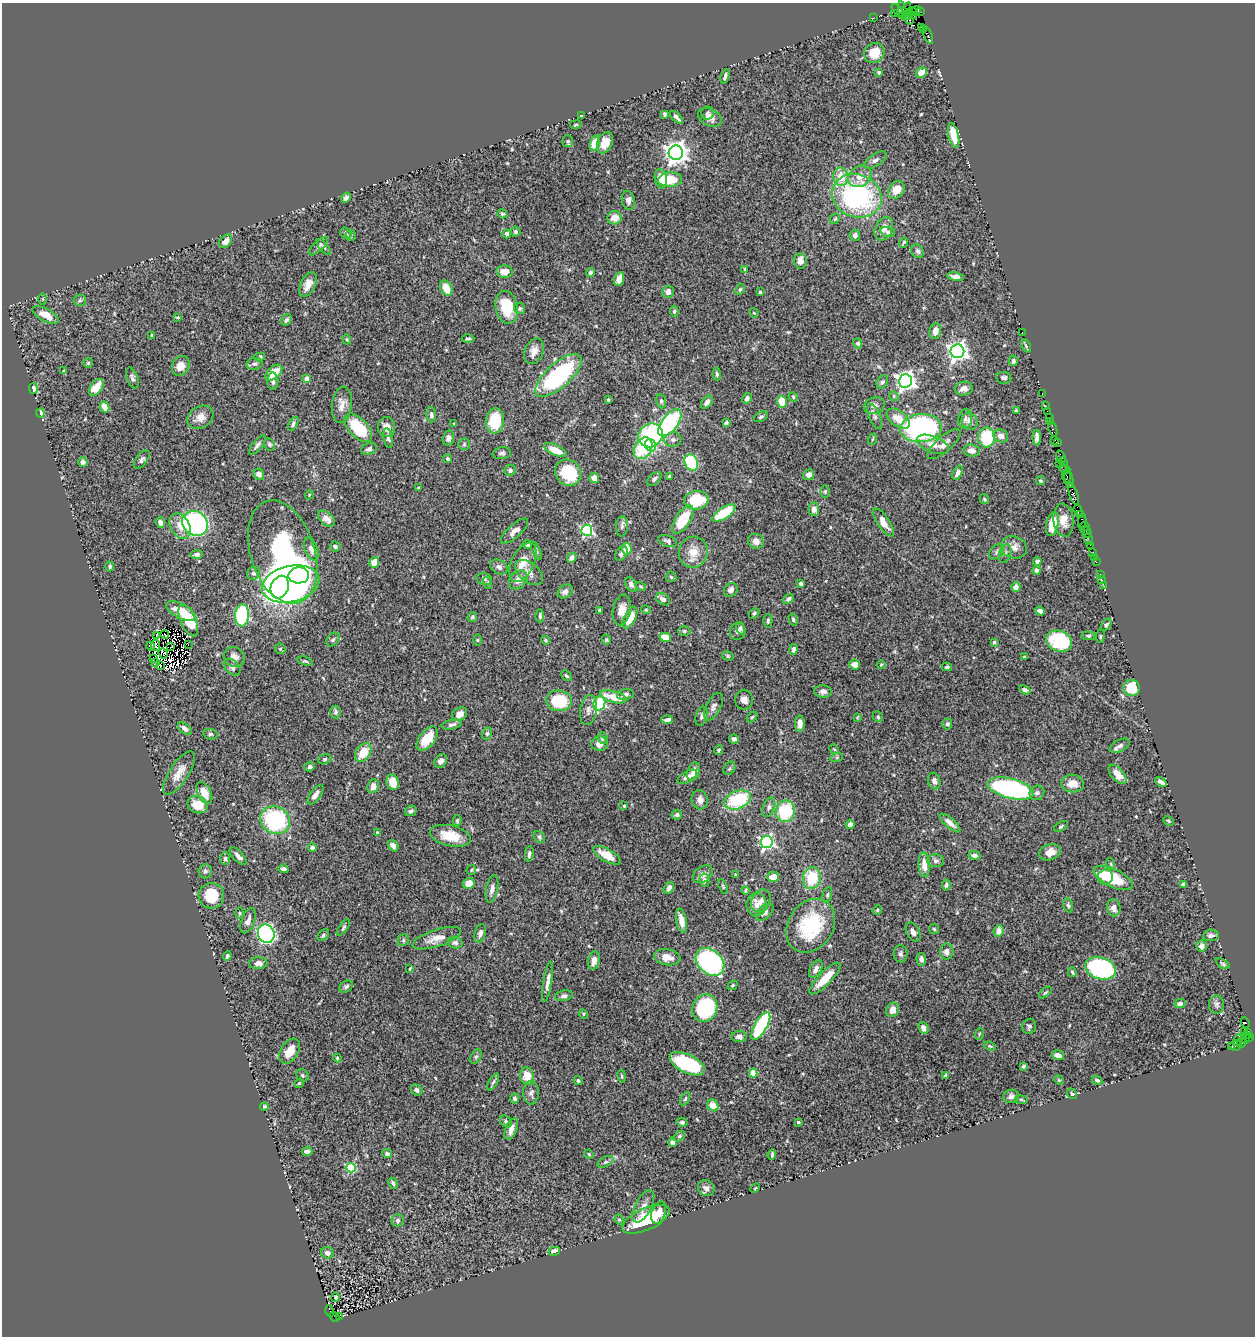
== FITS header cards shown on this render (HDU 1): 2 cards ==
NAXIS1  =                 1253
NAXIS2  =                 1334

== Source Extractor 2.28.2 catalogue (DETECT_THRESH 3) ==
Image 1253 x 1334 px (HDU 1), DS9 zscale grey, 1 PNG px = 1 image px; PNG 1257 x 1338 px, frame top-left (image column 1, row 1334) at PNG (2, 3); each listed source drawn as its Kron ellipse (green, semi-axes under 4 px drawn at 4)
Background 1.3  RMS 0.045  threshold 0.134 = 3 sigma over >= 5 px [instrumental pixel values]
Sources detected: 539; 5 with non-positive FLUX_AUTO (blend fragments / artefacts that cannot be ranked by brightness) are neither listed nor drawn; of the other 534, the 500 brightest by FLUX_AUTO listed and drawn (34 fainter detections omitted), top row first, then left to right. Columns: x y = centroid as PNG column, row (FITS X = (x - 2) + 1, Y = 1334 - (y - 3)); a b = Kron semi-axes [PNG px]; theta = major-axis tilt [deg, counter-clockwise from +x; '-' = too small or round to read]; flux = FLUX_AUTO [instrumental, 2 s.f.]
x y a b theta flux
906 10 8 3 73 82
916 10 4 3 - 71
898 11 8 4 -50 210
902 11 9 3 -77 300
912 11 4 3 - 34
921 12 3 2 - 18
894 13 3 3 - 81
908 15 6 2 53 160
913 15 3 3 - 130
873 18 2 2 - 24
909 19 5 3 - 230
921 27 3 2 - 90
924 29 3 2 - 72
928 35 9 3 -69 120
874 53 10 9 - 57
879 72 4 3 - 7.2
921 72 6 4 25 27
725 76 7 3 72 7.3
707 113 6 6 - 6.7
665 114 4 3 - 5.7
581 116 4 3 - 3.6
676 117 8 3 -44 8.1
710 117 12 8 -27 20
576 125 6 3 10 3.1
954 135 12 5 -77 63
568 141 6 5 - 5.5
595 143 8 5 74 47
605 143 11 7 68 36
676 153 7 7 - 2500
875 160 13 6 34 11
860 176 12 10 35 30
841 177 9 7 -86 45
661 179 10 6 -81 40
670 180 12 7 3 77
896 190 9 7 51 40
857 196 25 21 -21 500
346 198 5 4 - 8.8
628 200 9 6 -80 11
502 214 5 4 - 3.9
614 218 7 6 - 29
835 219 6 4 45 4.1
884 229 12 8 64 24
515 232 5 5 - 7.6
888 232 7 4 -17 6.9
346 233 6 5 - 5
507 234 4 4 - 8.9
855 235 6 5 - 11
351 236 5 4 - 4.7
226 241 7 5 47 22
904 242 5 2 - 5.2
319 246 12 5 44 8.3
324 247 10 3 -50 5.8
918 251 7 6 - 7.4
800 261 8 6 -87 20
745 269 4 3 - 3
505 272 8 6 -3 30
590 273 4 4 - 7.7
956 277 8 4 -11 12
619 279 7 5 74 22
308 285 13 7 63 29
446 288 8 5 -60 45
740 289 6 4 62 4.1
668 292 6 6 - 17
760 292 3 3 - 4.2
43 299 5 3 - 3.2
80 300 6 5 - 6
507 307 16 11 -78 100
520 309 6 5 - 6.4
674 311 5 4 - 5.1
754 313 5 3 - 2.9
46 315 14 6 -28 36
178 317 4 3 - 3.2
286 320 6 4 57 7.8
935 331 8 6 80 17
1022 332 3 2 - 20
152 335 3 3 - 3.9
347 339 5 4 - 3.5
468 339 6 3 1 4.6
858 343 5 4 - 6.2
1026 346 7 3 -65 5.2
534 351 13 9 68 24
957 351 7 7 - 1600
260 357 5 4 - 4.7
1013 361 5 4 - 7.7
88 363 5 5 - 4.6
254 364 8 6 10 7.8
181 366 10 8 62 33
64 371 3 3 - 4.2
274 373 10 5 41 75
717 374 6 4 -88 6.7
558 375 29 12 42 350
132 378 11 5 -69 9.7
1004 378 7 6 - 8.3
307 379 4 4 - 32
273 381 8 5 89 9
905 381 6 6 - 1500
882 382 7 5 57 7.4
96 387 9 6 55 50
33 389 5 4 - 21
964 389 9 7 9 17
1042 393 2 2 - 37
894 396 5 4 - 4.3
793 397 5 4 - 3.6
747 398 5 4 - 9.6
608 400 3 3 - 4.1
661 401 7 5 -81 6.2
707 402 7 4 48 14
782 402 6 5 - 69
342 405 18 10 84 28
874 405 10 8 21 15
1045 405 2 2 - 43
105 407 5 4 - 28
1016 411 4 3 - 5.9
1047 411 2 2 - 34
40 413 4 3 - 23
431 415 7 5 -85 7.1
875 416 13 5 -68 11
200 417 14 10 31 27
761 417 7 4 28 5.9
1049 417 2 2 - 70
898 419 13 7 -37 42
965 419 10 7 78 9.7
495 421 12 9 83 100
970 421 9 7 -54 18
1051 421 3 2 - 110
670 423 16 8 52 330
726 423 4 3 - 6.7
293 424 8 4 62 6.5
454 424 3 3 - 3.8
386 427 10 9 - 22
358 428 17 9 -47 130
921 428 21 14 4 760
1053 429 8 3 -70 120
650 435 13 11 35 280
1001 436 7 6 - 20
388 438 9 4 -79 7.7
448 438 7 5 75 9.4
987 438 10 8 86 140
1037 438 8 4 -88 15
673 439 8 7 - 11
873 439 6 3 69 3.5
1054 440 3 3 - 80
1057 443 3 2 - 86
269 444 6 5 - 5.9
464 444 6 5 - 5
933 444 17 8 -21 26
944 444 21 7 41 22
258 445 12 4 51 8.9
650 445 6 5 - 77
643 448 11 8 60 130
369 449 8 5 21 9.5
555 450 12 5 -25 44
971 451 8 6 -7 19
502 453 9 6 6 8.1
1061 457 6 3 -67 71
448 459 5 4 - 5.1
142 460 11 5 53 9.6
83 462 5 4 - 11
691 462 8 6 -67 190
1063 462 5 3 - 40
1059 464 3 2 - 48
1065 469 6 4 -26 220
510 470 6 5 - 8.2
568 473 14 12 -48 120
958 473 7 4 62 15
259 474 6 5 - 16
809 475 5 5 - 12
669 476 3 3 - 4.1
1067 476 7 3 90 240
594 478 5 5 - 25
654 479 8 5 44 8.1
1069 479 9 3 -79 350
1040 481 4 4 - 4
419 488 4 3 - 2.9
825 491 6 5 - 4.5
1073 494 12 4 -69 410
309 495 5 3 - 3
984 499 5 4 - 3.4
696 500 12 9 9 130
814 509 6 5 - 16
1078 511 6 3 -72 220
724 513 13 5 34 110
1080 514 4 3 - 90
326 519 10 6 -42 23
683 520 16 7 57 120
1063 520 16 10 -83 33
1082 521 7 4 88 250
160 522 5 4 - 14
883 522 16 6 -56 27
195 523 13 12 - 480
1052 524 12 6 77 51
180 526 13 9 -62 34
622 527 10 6 88 8.7
1085 527 5 3 - 140
587 530 5 5 - 410
1086 530 5 3 - 110
514 531 17 6 41 19
1087 534 2 2 - 73
1088 539 6 2 -72 67
668 541 10 5 -20 12
756 541 8 7 - 20
527 544 5 4 - 10
1090 545 2 2 - 12
335 546 5 5 - 5.8
1014 547 13 11 -21 23
311 549 12 6 -68 15
627 549 6 5 - 58
536 551 9 4 -66 5
282 552 53 32 -72 780
693 552 15 14 - 44
997 552 9 6 43 7.9
621 553 8 5 61 8
1093 553 4 3 - 99
197 554 6 4 8 7.7
1005 554 10 6 73 9.5
1094 557 3 2 - 19
572 558 5 4 - 14
1037 561 4 4 - 8.8
523 562 21 11 64 45
1096 562 2 2 - 37
374 563 5 5 - 36
110 566 5 4 - 5.8
499 567 9 7 -29 13
1036 571 4 3 - 8.7
529 572 16 9 -38 24
253 573 7 6 - 9.7
1100 574 2 2 - 21
299 575 10 8 3 330
671 577 5 5 - 4.8
484 579 8 6 -17 8.3
518 580 10 8 46 23
1102 580 3 2 - 10
488 583 6 4 -72 4.2
291 584 29 18 13 1900
631 584 8 5 -65 9.4
801 584 4 3 - 6.9
641 586 5 4 - 3.6
1104 586 2 2 - 17
280 587 12 8 68 430
1016 587 5 4 - 14
731 590 7 6 - 12
565 591 8 6 37 12
663 599 8 5 -34 14
788 599 6 4 40 8.1
622 610 15 9 78 32
646 610 5 3 - 2.8
181 611 16 7 -27 52
600 611 3 3 - 10
1040 611 5 4 - 11
754 613 6 4 44 5.6
242 615 11 7 86 390
540 616 6 4 -88 6.7
472 617 5 4 - 4.9
630 618 12 5 63 54
793 619 6 4 -73 4.6
188 620 17 7 -67 89
768 621 7 4 89 5.1
1106 625 7 4 53 6.4
740 628 6 4 -74 4.8
684 631 6 5 - 5
738 631 8 8 - 9.8
165 634 4 2 - 3.6
157 635 2 2 - 4.6
1088 636 7 4 -5 4.8
1100 636 6 3 82 3.4
665 637 6 4 -12 34
333 640 8 5 48 6.9
477 640 6 4 -89 2.8
545 640 5 4 - 4
606 640 5 4 - 3.9
1059 641 13 10 -21 160
994 642 4 4 - 4.6
188 644 2 2 - 3.6
156 645 5 3 - 12
150 646 4 3 - 6.1
171 646 4 2 - 2.8
280 649 6 5 - 4.3
794 649 5 4 - 7.9
163 653 5 2 - 11
728 656 6 4 -16 4.2
234 657 11 10 - 19
1024 657 3 3 - 3.6
153 659 3 3 - 8.7
305 661 8 3 -18 4.3
156 662 2 2 - 57
160 665 4 2 - 5.5
855 665 5 5 - 18
881 665 4 4 - 3
232 667 10 6 -43 10
947 667 5 3 - 3.7
566 676 6 3 -44 3.9
1132 688 8 8 - 76
1025 690 6 4 -29 6.8
823 691 8 6 -6 11
625 695 8 5 12 8.8
613 697 14 5 -16 56
744 700 10 9 - 18
559 701 12 10 -5 120
599 703 7 5 71 280
713 707 15 7 63 13
588 710 15 8 82 17
336 712 6 5 - 8.4
459 714 8 6 35 21
701 716 10 5 75 8.2
752 717 6 4 45 3.7
857 717 4 3 - 2.8
878 717 6 5 - 5.2
667 720 6 4 6 12
800 723 8 5 90 17
947 724 5 5 - 7.8
452 725 10 4 12 11
185 729 8 5 -39 15
210 734 7 5 -12 5.5
487 734 7 4 64 5
603 738 6 5 - 7.9
427 739 14 7 53 56
734 739 5 4 - 10
600 744 8 7 - 20
1120 746 11 5 28 11
834 749 5 4 - 3.4
718 750 5 4 - 5.1
363 753 10 7 55 58
837 757 6 4 20 4.5
325 759 7 5 16 5
441 761 7 6 - 11
310 767 5 4 - 8.6
729 768 7 5 54 5.7
694 771 9 6 70 23
179 773 25 9 57 38
1117 774 12 6 -49 30
687 777 11 5 30 13
934 781 8 6 -76 13
393 782 8 6 -73 42
1161 782 6 3 -32 11
1072 784 11 9 -3 35
373 786 7 5 65 20
1011 789 24 10 -13 480
204 793 12 6 -63 39
1037 793 8 7 - 10
315 795 11 5 54 19
700 800 9 8 - 19
738 800 14 9 21 180
197 805 10 8 -22 54
624 806 3 3 - 3.1
769 807 10 6 71 10
411 811 6 5 - 8.5
785 811 11 9 80 160
677 815 5 5 - 6.3
275 820 15 13 -27 300
457 821 5 4 - 4.1
1168 821 5 3 - 4.1
950 823 13 5 -42 18
850 824 5 4 - 10
1061 826 7 4 33 4.9
377 832 4 4 - 3.4
450 836 21 10 -13 67
539 837 6 5 - 5
767 842 6 6 - 610
393 846 6 4 -51 9.7
312 848 4 4 - 10
1050 852 11 8 19 26
529 854 8 4 81 8
607 855 15 6 -30 45
974 855 6 4 -7 11
238 856 11 5 -46 14
225 859 6 5 - 6.7
936 861 8 6 -10 8.8
1111 864 6 3 -71 3.2
924 865 12 6 -87 30
284 869 5 4 - 9.1
471 870 5 4 - 3.8
205 871 7 6 - 7.7
703 874 11 7 37 15
736 875 3 3 - 4.3
773 877 6 5 - 28
1105 877 8 7 - 23
812 878 11 9 77 110
1113 878 21 9 -26 120
704 880 7 5 -82 9.1
469 883 6 5 - 34
1184 884 4 3 - 7.6
946 885 5 3 - 5.5
723 886 7 3 -68 3.8
669 888 6 4 55 16
492 889 14 6 79 16
745 890 4 2 - 3.8
827 895 8 4 77 5.8
211 896 13 12 - 95
761 901 12 9 63 19
756 905 11 10 - 24
1068 905 7 4 -73 5.2
1114 908 8 6 -81 21
877 910 5 4 - 4
765 912 10 6 43 12
239 913 5 3 - 3.2
248 921 13 6 69 17
681 921 12 5 -79 29
811 926 29 22 57 200
343 928 9 4 54 6.3
934 929 5 5 - 4.1
998 931 6 5 - 21
913 932 10 6 -62 14
480 933 9 5 75 12
266 934 9 8 - 660
323 935 7 4 46 6.5
1211 935 8 5 5 9.4
437 938 25 8 18 32
403 940 6 5 - 5.3
455 943 7 6 - 7.5
1201 946 5 5 - 17
947 952 8 7 - 16
901 954 8 7 - 8.4
227 956 5 3 - 5.8
667 957 13 8 -10 33
921 959 6 4 -85 9.9
594 961 9 5 80 19
710 962 16 12 -43 460
258 963 9 6 3 14
1223 964 8 3 -30 4.8
1100 968 16 11 -18 360
410 969 3 2 - 3.3
816 969 9 5 61 15
1072 972 5 3 - 4
825 979 21 6 46 57
547 982 20 4 80 17
732 985 5 4 - 4
346 986 7 5 31 6.2
1045 993 7 4 40 5
564 996 9 5 11 9.6
1180 1003 5 4 - 13
1217 1005 9 7 89 10
705 1008 14 12 65 260
892 1010 7 6 - 23
583 1014 5 4 - 3.7
1245 1023 5 3 - 410
761 1026 15 6 60 290
1029 1026 8 6 66 7.3
923 1028 6 5 - 13
1244 1032 3 3 - 79
979 1034 6 3 72 2.9
1248 1034 5 3 - 110
739 1037 8 5 2 11
1249 1037 4 3 - 50
1246 1038 6 4 85 110
1238 1040 5 4 - 52
1242 1043 5 3 - 270
1235 1045 6 5 - 190
990 1046 6 3 -22 3.2
1232 1047 3 3 - 75
289 1051 14 8 57 47
1058 1055 6 5 - 17
476 1056 8 5 61 5.7
337 1058 4 4 - 3.4
687 1064 19 9 -26 250
1023 1066 4 3 - 5
753 1073 4 4 - 65
302 1075 6 5 - 5.4
527 1076 9 7 -75 44
622 1076 6 3 -80 3.5
945 1076 4 3 - 5.7
1059 1080 5 4 - 3.3
1097 1080 5 4 - 4.9
578 1081 4 4 - 5.2
493 1082 9 3 58 6.3
299 1083 5 4 - 3.5
417 1090 6 5 - 11
531 1093 11 8 88 12
1072 1094 5 4 - 4.1
1011 1096 8 6 10 9.8
514 1098 5 4 - 8
685 1099 7 4 62 4.5
1021 1100 6 3 -9 3.5
713 1105 6 5 - 31
264 1106 4 4 - 5.1
506 1121 7 5 -43 7.7
682 1122 5 4 - 6.7
798 1122 3 3 - 3.9
511 1129 11 5 68 19
679 1136 6 4 40 5.5
672 1142 5 4 - 11
307 1151 5 3 - 11
387 1154 5 4 - 5.6
589 1154 5 4 - 3.3
772 1154 5 3 - 4.2
605 1162 9 5 26 7
351 1168 5 4 - 200
393 1183 6 3 -62 5.9
706 1188 8 7 - 12
755 1188 6 3 45 2.9
643 1206 18 8 62 22
659 1213 11 7 69 24
646 1219 25 11 24 150
398 1220 6 6 - 8.4
619 1220 5 4 - 4.3
554 1251 6 4 14 20
327 1253 6 5 - 15
335 1297 4 3 - 7.5
330 1311 6 3 -71 140
335 1317 5 3 - 130
339 1317 3 3 - 300
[34 fainter detections neither listed nor drawn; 5 non-positive-flux detections neither listed nor drawn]